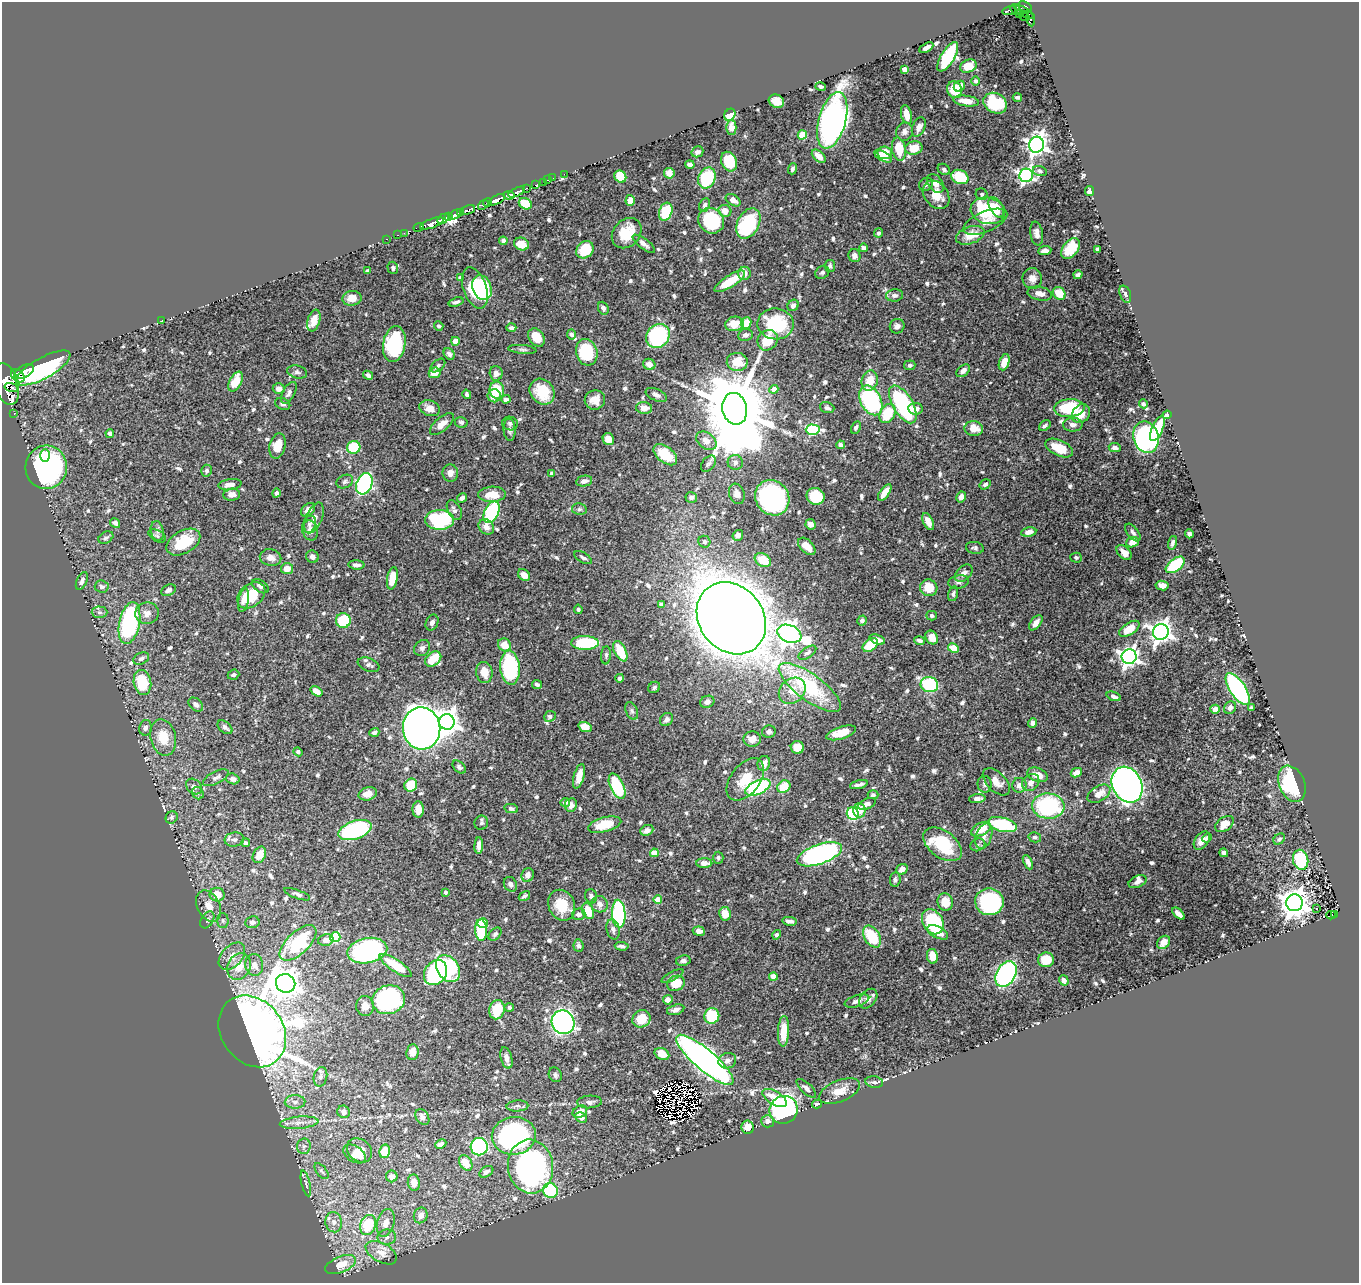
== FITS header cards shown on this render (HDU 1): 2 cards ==
NAXIS1  =                 1357
NAXIS2  =                 1281

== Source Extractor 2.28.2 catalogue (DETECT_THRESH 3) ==
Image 1357 x 1281 px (HDU 1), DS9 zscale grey, 1 PNG px = 1 image px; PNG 1361 x 1285 px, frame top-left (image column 1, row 1281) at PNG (2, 2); each listed source drawn as its Kron ellipse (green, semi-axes under 4 px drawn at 4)
Background 0.679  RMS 0.013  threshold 0.0402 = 3 sigma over >= 5 px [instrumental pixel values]
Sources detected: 771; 10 with non-positive FLUX_AUTO (blend fragments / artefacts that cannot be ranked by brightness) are neither listed nor drawn; of the other 761, the 500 brightest by FLUX_AUTO listed and drawn (261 fainter detections omitted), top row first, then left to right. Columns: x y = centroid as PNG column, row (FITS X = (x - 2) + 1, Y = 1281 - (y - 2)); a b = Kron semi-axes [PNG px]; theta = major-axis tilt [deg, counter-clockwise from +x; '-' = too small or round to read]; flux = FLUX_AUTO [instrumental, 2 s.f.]
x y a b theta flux
1025 7 7 5 -26 440
1016 10 6 2 -47 34
1009 11 7 3 13 150
1024 12 12 3 -31 80
1020 14 3 2 - 23
1025 17 5 2 - 50
1031 19 7 3 -79 59
926 48 7 3 30 4.7
948 57 16 7 59 87
968 66 8 6 27 13
904 69 4 4 - 8.4
976 81 4 4 - 2
821 86 5 4 - 2.1
959 86 6 5 - 8.1
955 90 8 7 - 18
1017 97 4 3 - 2.2
776 101 8 6 -28 12
966 101 13 5 -7 7.9
995 103 12 9 -28 41
730 115 6 5 - 19
906 115 10 5 -76 14
832 120 29 13 74 410
731 127 7 5 90 9.2
919 127 10 6 66 6.2
905 132 9 8 - 4.7
802 135 4 4 - 33
1036 145 8 7 - 520
914 148 9 6 13 16
899 149 12 7 -80 25
697 152 6 5 - 3.6
885 153 7 6 - 17
819 156 8 5 -41 8.9
883 156 9 4 -28 12
729 162 10 7 -65 30
690 164 5 3 - 2.6
792 169 5 4 - 2.1
944 169 7 5 -35 2.2
1040 171 7 5 -16 2.1
669 173 5 5 - 8.5
564 174 2 2 - 9
1026 175 7 6 - 220
620 177 6 5 - 31
960 177 9 6 -27 42
553 178 2 2 - 10
707 178 11 8 65 52
547 180 3 2 - 12
543 182 3 2 - 34
936 183 10 7 -52 6.3
926 184 7 6 - 2.8
535 185 3 2 - 84
526 188 3 3 - 89
1090 191 5 4 - 4.4
517 192 9 3 26 1000
982 194 6 5 - 2.2
509 195 6 3 -9 420
936 195 15 11 -51 16
497 200 9 4 29 1700
630 200 5 4 - 6.8
733 200 8 5 -32 4.7
488 202 4 3 - 140
525 204 7 5 -32 23
483 205 6 4 41 180
705 205 7 5 64 2.5
996 207 11 6 -59 11
467 210 8 3 22 480
725 211 6 6 - 10
988 211 17 13 -15 65
461 212 3 3 - 83
666 212 9 6 71 37
456 214 7 3 27 86
449 217 4 3 - 520
443 219 6 3 33 1100
711 221 13 12 - 55
985 222 23 10 23 11
432 223 12 4 20 1000
748 223 16 11 62 84
419 227 5 3 - 12
404 233 2 2 - 7.6
627 233 17 13 47 22
879 233 4 4 - 2.4
1037 233 12 6 -81 5.1
397 235 3 2 - 19
970 235 15 8 19 17
387 239 3 2 - 19
503 241 4 4 - 2.4
521 244 8 6 -20 12
644 244 13 5 -37 4
864 248 4 4 - 3.3
1071 248 12 7 51 25
1098 249 4 4 - 3
585 250 9 8 - 28
1045 251 6 4 7 5.1
854 256 6 6 - 4.4
830 266 6 5 - 2.7
393 268 6 5 - 2.8
367 271 4 3 - 2.2
822 272 7 6 - 2
745 273 6 6 - 7
1078 275 4 3 - 2.6
461 278 4 4 - 2.7
1032 278 10 9 - 6.8
730 281 18 6 32 24
475 288 21 11 -71 58
482 288 13 9 -69 64
1059 293 7 5 -47 18
1040 294 12 7 -11 7.2
1125 294 9 5 -69 2
895 295 8 6 6 3.6
352 298 9 7 8 11
456 302 8 4 18 2.5
793 305 6 5 - 3.6
603 308 7 5 -66 3.2
314 320 11 6 72 7.6
161 321 3 2 - 5.7
746 323 6 5 - 13
734 324 9 7 10 15
776 324 18 15 -8 56
439 326 5 4 - 2.6
897 326 7 7 - 3.5
511 328 5 4 - 3
572 334 5 4 - 2.5
745 335 7 6 - 3.1
658 336 13 11 49 140
537 337 10 7 -56 18
768 340 11 9 47 22
455 341 4 4 - 12
394 344 18 11 81 70
522 349 14 4 -6 2.4
587 352 13 10 -75 58
449 354 6 5 - 3.4
737 362 10 9 - 19
1004 362 8 5 70 11
649 364 6 5 - 7.7
438 365 8 5 40 2.6
910 365 5 5 - 2.1
43 368 30 10 29 330
963 371 8 5 41 4.3
24 372 11 6 29 1800
297 372 10 6 -14 2.6
435 373 6 5 - 11
496 373 7 6 - 4.3
368 375 5 4 - 2.8
18 376 8 5 -40 1300
870 381 10 8 75 15
236 382 11 6 62 15
6 384 21 12 -74 5400
11 387 7 3 -11 680
279 389 6 5 - 5.6
774 389 4 4 - 13
497 390 8 7 - 24
542 392 14 11 -50 24
289 393 12 6 61 3.6
467 394 5 4 - 2.1
656 395 11 5 -25 3.2
494 396 6 6 - 9.2
506 399 4 4 - 4.3
595 400 10 9 - 9.2
871 400 16 10 -62 110
283 404 8 5 -22 2.1
903 404 21 9 -59 120
1143 404 4 4 - 2.6
430 408 10 7 -19 8.3
644 408 8 6 -4 7.1
827 408 7 5 -19 2.7
1069 408 15 9 4 48
735 409 16 12 -79 12000
916 409 7 6 - 6
14 414 2 2 - 6.2
887 414 10 7 58 29
1081 414 10 8 49 13
1167 415 4 3 - 2.9
461 422 6 5 - 2.6
442 424 15 6 40 8.6
510 424 8 6 -18 2.6
1073 425 10 7 -2 4.8
1045 426 6 4 42 2.6
856 427 6 4 62 2.5
974 429 9 7 -7 13
1157 429 13 5 66 29
510 430 11 6 -87 3.2
813 430 7 5 -1 85
110 433 4 4 - 3.5
1146 437 16 12 -71 190
608 439 6 5 - 11
706 441 11 7 -36 6.5
841 445 4 4 - 3.8
277 446 13 8 77 15
354 447 6 6 - 38
1059 448 15 7 -24 19
1115 448 6 4 -9 3.3
45 455 6 4 -88 6.7
665 455 14 8 -38 20
735 462 7 7 - 3.2
708 464 9 6 50 2.4
46 467 22 20 84 180
206 471 6 5 - 2.3
450 473 9 7 88 5.6
552 473 4 3 - 2
584 481 8 5 11 4.7
345 482 8 6 23 2.5
364 484 11 7 68 200
985 484 6 4 34 2.3
230 485 11 5 7 6.8
885 492 10 4 55 11
276 493 4 4 - 3
492 494 14 7 3 16
737 494 10 7 -71 5.6
232 495 8 6 6 6.9
816 496 9 8 - 34
691 497 6 5 - 3.3
961 497 6 4 61 4.9
462 498 5 4 - 3.9
772 498 18 16 -54 200
579 509 7 5 -11 2.2
308 510 8 5 44 6.4
454 510 11 6 -62 3.7
492 512 11 7 64 80
314 518 16 8 67 7.5
440 520 14 10 -2 96
928 522 9 5 -64 5.8
115 523 5 4 - 2.9
309 524 9 6 69 3.3
811 524 5 5 - 5.5
486 527 8 7 - 6.1
157 531 10 6 -79 3.8
310 531 10 7 -76 5.2
1029 532 7 4 10 5.9
1133 533 10 5 -53 3.1
1189 534 4 3 - 2.5
738 535 5 5 - 3.7
157 536 9 5 -29 2.1
106 538 8 5 30 2.3
183 542 18 11 30 32
704 542 6 5 - 2.2
1132 542 6 5 - 8.5
1172 543 7 4 75 2.7
807 546 10 6 -45 12
975 548 9 6 -10 2.4
1124 552 9 5 -44 7.3
312 557 6 6 - 3.3
270 558 11 8 -12 6.5
583 558 10 5 -30 2.7
1076 558 5 5 - 2.1
763 560 8 6 -30 20
357 565 8 4 -5 3.8
1175 565 11 6 38 41
287 569 6 5 - 8.6
964 573 10 7 43 5.3
524 575 6 5 - 8.2
392 578 11 5 80 19
82 581 9 5 66 3.8
959 582 10 6 11 3.4
260 586 9 5 -32 3
1162 586 6 5 - 6.7
102 587 7 6 - 3.1
929 588 9 8 - 16
168 590 7 5 26 3.8
953 594 7 5 74 2.4
251 595 15 11 38 26
244 600 12 5 79 3.8
661 604 4 3 - 2.9
578 609 4 4 - 2
99 612 8 5 -2 2.5
147 613 12 11 - 7.2
932 616 5 5 - 2.1
731 618 38 32 -51 3400
862 620 5 4 - 2.8
343 621 7 7 - 46
129 623 21 10 78 140
432 623 8 6 65 3.5
1036 623 9 5 50 5.5
1129 629 11 6 33 17
1161 632 8 7 - 610
789 634 12 8 -21 630
932 637 7 6 - 6.9
877 639 8 4 -22 6.4
919 641 5 4 - 2.7
585 643 14 7 -1 63
504 645 7 6 - 11
870 645 8 5 37 29
422 648 9 7 46 3
953 648 5 4 - 13
620 651 11 6 -63 25
807 653 10 5 34 3
606 655 9 5 85 2.1
1129 657 7 7 - 460
141 658 8 5 25 2.8
433 659 9 6 39 25
368 665 11 6 -21 3.2
510 668 17 10 -85 100
484 672 10 8 -82 11
233 675 6 5 - 2.5
620 678 4 4 - 2.7
142 682 13 8 -79 38
537 684 5 4 - 2.6
929 685 9 7 -17 66
654 687 6 5 - 2
810 687 37 13 -36 82
1238 689 18 7 -57 170
317 691 6 4 -33 6.8
792 691 14 12 43 13
1114 696 7 4 -20 3.7
707 702 7 6 - 4.4
196 705 8 5 -40 3
1230 708 7 5 52 3.5
1251 708 4 4 - 2.7
1215 709 5 4 - 8.2
632 711 9 5 -68 2.4
550 716 6 5 - 2.5
666 719 7 6 - 2.6
447 722 7 7 - 840
1032 723 5 4 - 3.2
225 727 8 5 -40 3.1
585 727 7 5 -17 9.6
145 728 8 6 78 2.9
422 728 21 18 -84 1000
374 732 5 4 - 3.3
769 732 7 6 - 2.7
841 733 15 6 17 16
163 738 18 12 -76 20
752 739 9 7 4 7.2
797 748 7 6 - 14
298 752 4 4 - 2.3
764 763 7 6 - 7.5
459 767 8 5 -44 2.2
1076 773 6 4 27 7
1038 775 11 6 -21 8.7
579 776 12 5 74 9.3
216 778 14 6 27 4
233 779 7 5 -17 3.2
745 779 24 14 52 24
996 782 17 9 -45 9.2
1031 782 9 7 44 6.1
985 784 8 7 - 3.1
1292 784 19 13 -67 83
411 785 7 6 - 26
859 785 9 3 13 3.3
1019 785 7 7 - 5.8
1127 785 19 14 -63 510
194 786 9 6 -42 3.7
617 786 14 6 -65 58
758 787 13 6 25 110
784 787 7 6 - 25
198 793 6 5 - 2.2
368 794 9 6 15 7.2
1099 794 12 7 32 11
873 795 5 4 - 2.4
977 799 8 4 5 4.1
565 802 5 4 - 2.9
867 804 9 5 25 4.5
571 805 7 6 - 4.5
1048 806 16 12 -5 100
418 809 8 5 89 7.1
511 809 7 4 -11 2.1
859 810 7 6 - 13
853 814 6 6 - 69
172 817 6 5 - 2.4
481 823 7 6 - 2.1
1224 824 10 6 35 12
605 825 17 7 15 24
1002 825 15 7 -13 64
981 829 11 6 28 20
355 830 17 9 19 110
647 830 7 5 23 5
984 836 13 7 70 5.6
1035 837 6 5 - 2.2
1207 838 5 3 - 2.2
234 839 9 7 9 3.7
1279 839 6 5 - 2.2
1202 841 10 6 54 7.1
245 843 4 4 - 3.6
943 844 22 13 -37 46
978 845 8 6 23 2.4
479 846 8 4 87 5.8
654 853 4 4 - 19
1224 853 4 4 - 3.2
819 854 24 9 19 250
259 855 9 6 63 14
718 858 6 5 - 2.1
1301 860 10 7 -77 58
1028 862 8 3 -64 3.9
704 863 8 5 1 6.4
902 869 6 5 - 5.4
528 875 7 6 - 4.6
895 879 7 5 86 2.2
1137 882 9 5 26 5
510 884 7 6 - 4.1
445 892 3 3 - 2.1
297 894 14 4 -20 2.7
217 895 7 7 - 16
524 896 6 3 32 2.3
591 896 7 6 - 3.2
658 900 4 4 - 15
945 902 9 7 -74 14
989 902 14 13 - 120
1294 903 8 8 - 1400
600 904 8 8 - 5.5
562 905 16 13 -66 24
209 906 17 11 -63 12
1317 909 3 3 - 3.2
588 911 8 5 -70 17
579 914 6 5 - 3.7
619 914 14 6 -87 130
725 914 7 6 - 11
1178 914 7 4 -43 5.4
1331 915 4 3 - 13
1334 915 3 2 - 9.3
207 920 9 6 58 2.8
223 921 7 6 - 2.1
789 921 7 3 -7 3.2
252 922 7 6 - 5
933 922 13 10 -59 82
483 923 5 5 - 28
613 929 10 6 -77 3.9
481 930 11 6 -87 48
699 931 6 4 -8 6.6
938 932 11 5 -27 12
495 934 7 5 45 2.5
777 935 5 4 - 2.1
335 937 5 5 - 64
872 937 12 7 -57 36
326 940 8 5 12 4.9
1163 942 7 5 47 7.1
298 943 23 11 43 71
578 946 6 5 - 2.4
622 946 7 3 -3 2.9
367 951 20 12 11 190
232 956 16 10 48 10
932 956 7 5 -81 12
1046 960 8 7 - 16
683 961 7 5 9 2.9
254 965 11 9 -81 8.8
239 966 14 11 63 17
396 966 19 6 -34 28
448 969 14 10 -56 84
435 973 13 11 56 110
1006 974 14 9 60 180
672 976 12 4 28 2.3
773 976 4 4 - 11
1064 980 5 4 - 2.7
286 983 10 9 - 1400
676 983 9 7 24 19
868 999 11 7 51 5.5
389 1000 16 14 15 170
668 1000 5 4 - 4.4
857 1001 13 6 18 4.7
365 1006 10 9 - 7.2
509 1008 5 4 - 2.9
497 1010 10 7 76 28
676 1010 9 5 15 3.8
712 1016 8 7 - 46
641 1019 9 8 - 15
563 1022 12 11 - 380
252 1031 38 31 -53 1200
783 1031 15 5 88 18
412 1052 8 6 85 7.4
662 1054 7 5 -27 13
506 1058 11 5 -75 4.7
705 1060 36 10 -40 570
727 1061 9 7 20 4.2
555 1075 7 6 - 2.5
320 1077 10 6 79 3.9
874 1082 9 5 -8 2.6
806 1088 12 5 -43 3.1
840 1091 21 10 22 11
775 1098 14 6 -32 16
295 1102 10 6 1 4.2
590 1102 12 6 3 4
817 1104 5 3 - 2.2
517 1106 11 5 4 3
784 1110 14 13 - 190
344 1112 6 6 - 4.4
580 1112 7 5 29 9.2
422 1117 8 6 -55 3.4
581 1118 6 5 - 4.2
767 1121 6 6 - 4.5
299 1123 19 6 5 7.2
748 1127 6 6 - 9.8
514 1136 22 19 8 190
441 1144 6 4 25 3.4
304 1146 8 6 79 3
479 1147 8 8 - 120
359 1150 14 11 -39 11
385 1151 7 5 78 22
355 1154 12 8 -33 9.2
466 1163 8 6 -57 15
530 1166 27 22 -82 250
321 1171 9 5 -51 2.2
486 1172 7 5 33 4.3
392 1176 6 5 - 4.8
306 1183 13 4 -76 2.5
414 1183 8 6 -81 7.4
550 1190 7 7 - 57
421 1215 8 6 67 5.9
334 1222 10 8 -76 5.6
386 1223 14 8 76 8.7
368 1225 10 7 70 36
387 1237 9 7 2 4.2
381 1253 17 9 -30 11
341 1265 16 8 22 17
At the frame edge (FLAGS 8, measured only in part): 1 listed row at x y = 6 384
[261 fainter detections neither listed nor drawn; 10 non-positive-flux detections neither listed nor drawn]